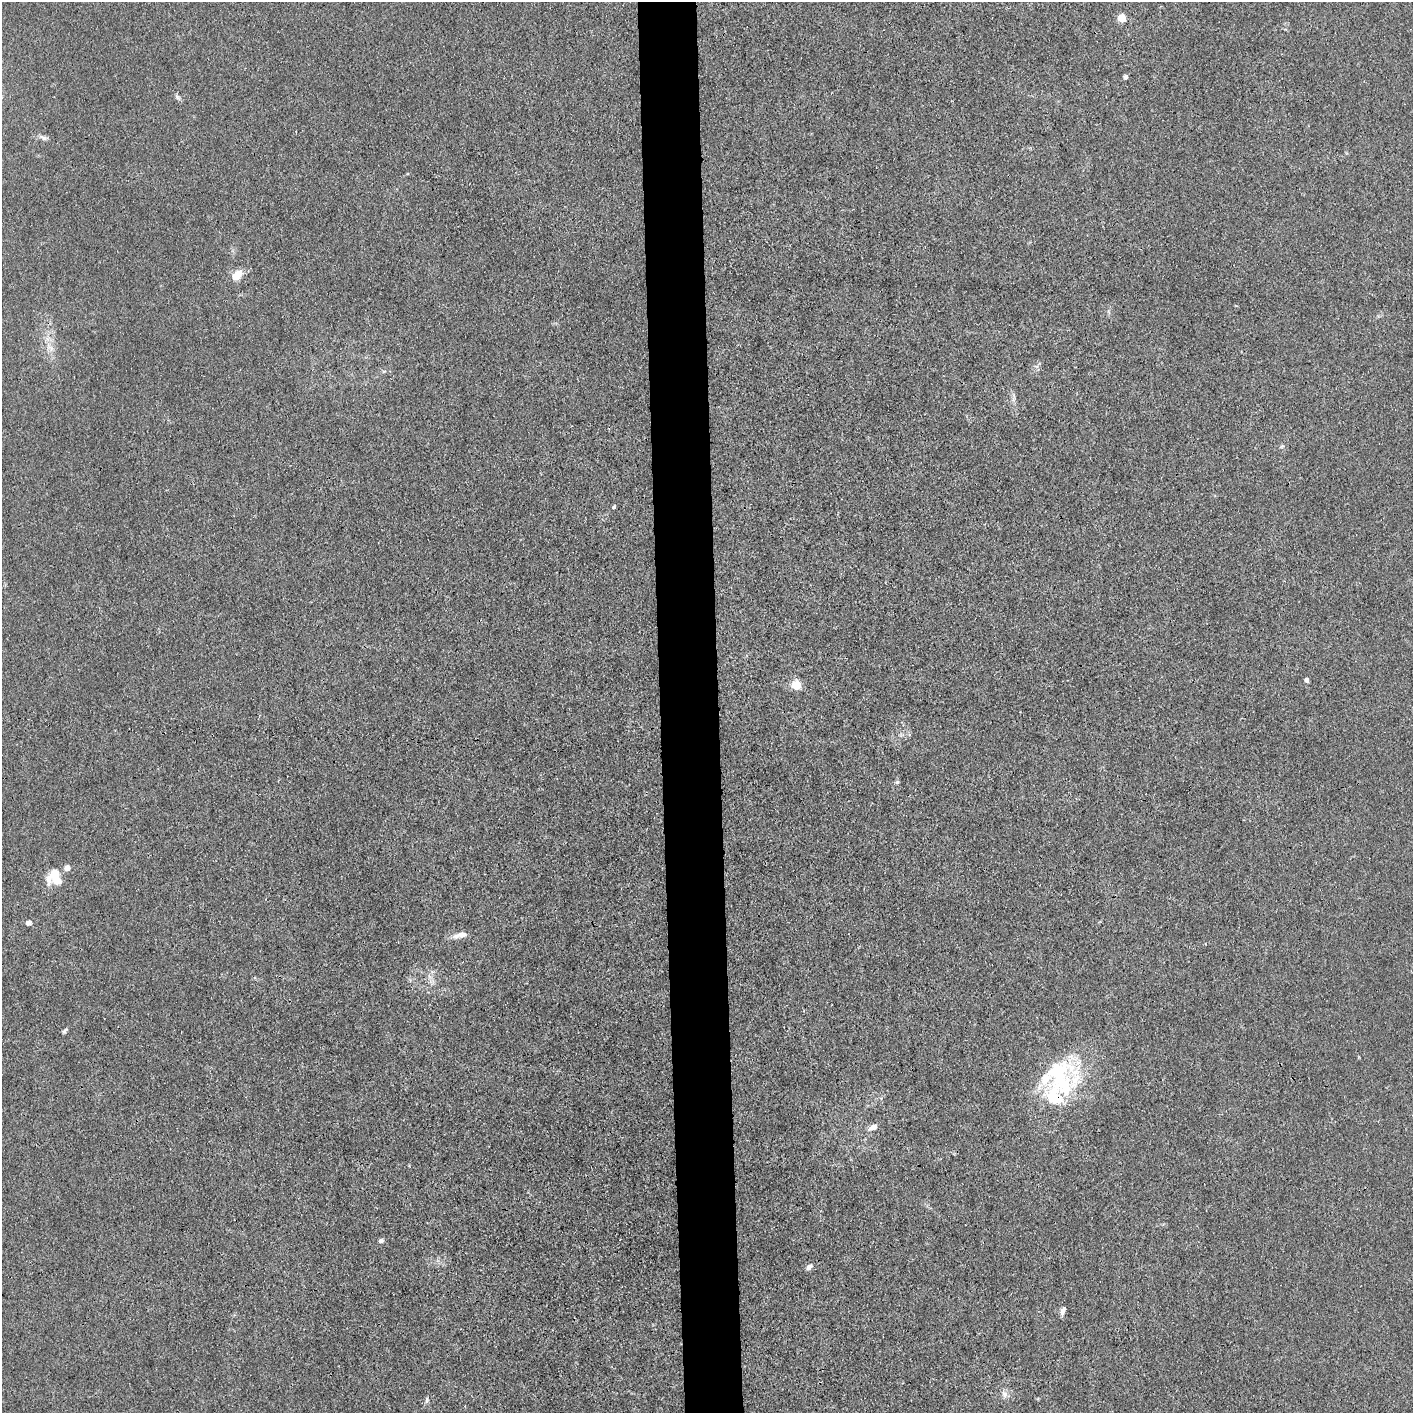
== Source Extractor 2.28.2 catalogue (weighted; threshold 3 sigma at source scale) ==
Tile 5 of 3 x 3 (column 2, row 2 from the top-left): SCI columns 1423-2833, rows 1412-2822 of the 4257 x 4233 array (HDU 1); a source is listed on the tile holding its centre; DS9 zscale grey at full resolution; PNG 1415 x 1415 px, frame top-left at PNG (2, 2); no overlay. Shown black and unused: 4% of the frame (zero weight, under 3 of 4 exposures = <1% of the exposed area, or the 3 px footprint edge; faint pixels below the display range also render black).
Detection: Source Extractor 2.28.2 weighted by HDU 2 'WHT'; one run over the whole footprint, this tile lists its part. Background 0.0296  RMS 0.0053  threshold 0.0237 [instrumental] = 3 sigma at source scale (4.5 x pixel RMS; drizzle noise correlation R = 1.50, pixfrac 1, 0.05/0.05 arcsec/px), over >= 5 px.
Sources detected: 27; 2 inside a brighter object's white glare — not listed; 4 inside a brighter listed object's ellipse — not listed separately; the other 21 listed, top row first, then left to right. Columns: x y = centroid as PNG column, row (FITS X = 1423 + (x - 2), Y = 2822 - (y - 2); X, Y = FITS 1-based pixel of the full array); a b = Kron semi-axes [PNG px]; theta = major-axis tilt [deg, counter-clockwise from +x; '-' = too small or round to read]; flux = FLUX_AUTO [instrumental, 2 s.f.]
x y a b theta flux
1122 18 5 5 - 17
1126 77 4 4 - 1.6
177 97 7 5 -47 1.1
43 138 11 5 -32 1.7
237 275 10 7 46 8.6
51 348 9 4 -53 1.8
614 507 5 4 - 0.63
1307 680 4 4 - 1.8
796 685 5 5 - 30
897 782 6 4 43 0.74
67 868 7 6 - 2.7
57 881 14 10 -43 7
28 923 7 6 - 2.1
461 935 15 8 9 4
64 1031 8 4 54 0.96
1057 1072 48 29 14 39
873 1127 11 6 24 3
381 1241 6 5 - 1.2
809 1267 8 6 32 2
1063 1311 12 5 69 1.7
1005 1394 9 8 - 2.3
Unlisted compact peaks at least as high as the median listed source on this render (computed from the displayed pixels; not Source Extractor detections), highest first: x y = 427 1399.